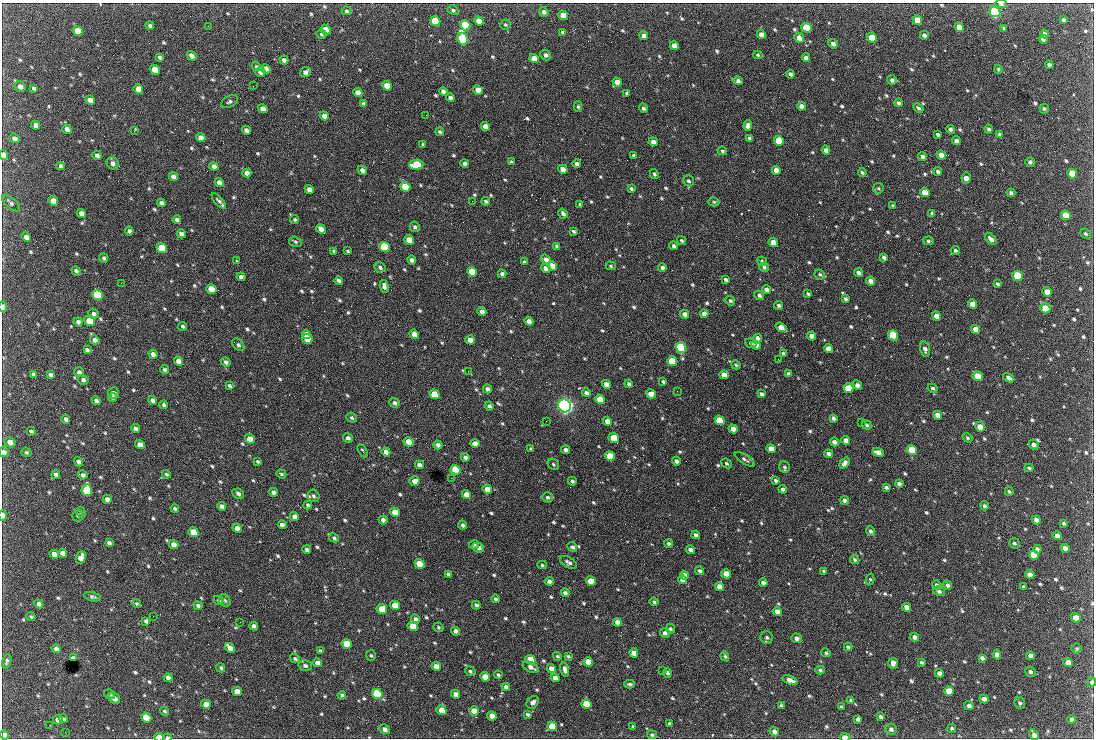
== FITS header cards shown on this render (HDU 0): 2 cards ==
NAXIS1  =                 1092 /fastest changing axis
NAXIS2  =                  736 /next to fastest changing axis

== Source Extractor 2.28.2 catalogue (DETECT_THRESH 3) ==
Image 1092 x 736 px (HDU 0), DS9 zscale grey, 1 PNG px = 1 image px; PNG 1096 x 740 px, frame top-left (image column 1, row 736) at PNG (2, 3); each listed source drawn as its Kron ellipse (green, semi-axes under 4 px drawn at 4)
Background 2250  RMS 44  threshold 131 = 3 sigma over >= 5 px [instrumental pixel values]
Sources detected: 798; of the 798, the 500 brightest by FLUX_AUTO listed and drawn (298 fainter detections omitted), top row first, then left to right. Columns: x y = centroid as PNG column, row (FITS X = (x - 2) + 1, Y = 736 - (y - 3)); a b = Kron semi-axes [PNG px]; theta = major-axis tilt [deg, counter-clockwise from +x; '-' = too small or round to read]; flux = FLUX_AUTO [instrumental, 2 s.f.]
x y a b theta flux
1001 4 6 4 -4 7.7e+03
453 10 6 4 -30 5.8e+03
346 11 5 4 - 4.9e+03
544 12 5 4 - 9.6e+03
995 12 5 5 - 6.8e+05
563 15 5 4 - 5.3e+04
917 20 5 4 - 5.1e+04
1063 20 4 3 - 5.8e+03
435 21 5 4 - 1.5e+05
479 21 5 4 - 3.4e+04
465 25 5 5 - 2.4e+05
505 25 5 5 - 4.7e+03
150 26 4 4 - 5.9e+03
208 26 2 2 - 5.0e+03
959 27 5 4 - 5.3e+04
807 28 5 4 - 1.8e+05
1004 28 4 3 - 5.1e+03
325 30 5 4 - 4.1e+04
78 31 5 4 - 7.3e+04
563 32 4 3 - 4.7e+03
321 34 5 4 - 5.5e+03
1045 34 4 4 - 1.1e+04
761 35 5 4 - 1.9e+04
924 35 4 3 - 9.2e+03
644 36 4 4 - 1.5e+04
799 38 5 4 - 2.3e+04
872 38 5 4 - 8.3e+04
462 39 6 5 - 5.1e+05
1043 39 4 4 - 8.4e+03
833 44 5 4 - 1.0e+04
674 46 4 4 - 2.8e+04
546 55 6 5 - 8.7e+03
758 55 4 3 - 4.4e+03
192 56 5 4 - 1.0e+04
159 57 4 3 - 6.9e+03
534 58 5 4 - 3.8e+04
806 58 4 3 - 9.4e+03
284 60 4 4 - 1.1e+04
1049 65 4 3 - 1.0e+04
256 66 5 4 - 4.4e+03
266 69 5 4 - 1.9e+04
998 69 4 3 - 4.3e+03
155 70 5 4 - 5.6e+04
260 72 5 4 - 1.2e+04
305 72 5 5 - 1.3e+04
790 74 4 3 - 7.9e+03
892 80 5 5 - 8.6e+03
738 81 4 4 - 8.9e+03
617 82 5 4 - 2.7e+04
253 86 2 2 - 1.9e+04
387 86 5 4 - 4.6e+04
20 87 5 5 - 1.4e+04
34 88 4 3 - 5.4e+03
138 89 5 4 - 3.5e+04
478 90 5 4 - 3.0e+04
443 91 4 4 - 1.1e+04
358 93 5 4 - 2.4e+04
627 93 4 3 - 5.6e+03
450 98 4 3 - 9.9e+03
90 100 5 4 - 2.0e+04
230 102 9 5 30 7.1e+03
898 103 4 3 - 5.9e+03
363 104 4 3 - 4.8e+03
802 106 4 4 - 1.5e+04
578 107 5 4 - 4.6e+03
643 108 5 4 - 6.9e+03
918 108 5 4 - 7.9e+03
263 109 5 4 - 2.4e+04
1044 109 5 5 - 5.2e+03
426 115 2 2 - 5.7e+03
324 116 5 4 - 2.1e+04
36 125 5 4 - 1.4e+04
485 126 5 4 - 2.5e+04
748 126 5 4 - 1.4e+04
67 129 5 4 - 1.6e+04
950 129 4 4 - 8.7e+03
989 129 4 4 - 6.7e+03
246 130 5 4 - 1.2e+04
134 131 4 2 - 4.6e+03
440 132 4 3 - 5.2e+03
938 134 4 3 - 6.2e+03
1000 134 4 3 - 6.7e+03
14 138 5 4 - 1.0e+04
201 138 5 4 - 1.9e+04
750 138 4 3 - 7.1e+03
779 141 5 4 - 1.3e+05
956 141 4 4 - 1.2e+04
653 142 5 4 - 1.7e+04
423 144 3 3 - 4.6e+03
826 150 4 4 - 1.2e+04
722 151 5 4 - 4.9e+03
3 155 5 4 - 1.6e+04
97 155 5 4 - 9.6e+03
634 155 4 3 - 6.6e+03
941 155 5 4 - 2.2e+04
922 157 4 4 - 9.9e+03
511 162 4 3 - 4.4e+03
1030 162 5 4 - 6.7e+03
113 163 6 5 - 1.2e+04
465 163 4 4 - 9.5e+03
577 164 4 4 - 9.6e+03
416 165 7 5 2 1.5e+05
61 166 4 3 - 7.2e+03
214 166 5 4 - 1.6e+04
563 169 5 4 - 2.9e+04
362 170 5 4 - 1.1e+04
776 170 5 4 - 2.9e+04
862 172 4 3 - 6.2e+03
938 172 4 4 - 7.3e+03
247 173 4 4 - 1.6e+04
654 174 5 3 - 5.2e+03
1072 174 5 4 - 9.1e+04
173 177 5 4 - 1.5e+04
966 178 5 4 - 2.7e+04
688 181 6 5 - 6.3e+03
219 182 5 4 - 1.9e+04
405 187 5 4 - 1.3e+05
878 188 5 5 - 4.3e+03
309 189 5 4 - 2.2e+04
631 189 4 3 - 5.1e+03
925 192 5 4 - 5.0e+04
1011 193 4 4 - 7.8e+03
53 201 5 4 - 2.9e+04
219 201 9 4 -48 9.5e+03
472 201 2 2 - 7.8e+03
486 201 4 4 - 5.5e+03
714 202 5 4 - 4.7e+03
11 203 11 5 -42 8.1e+03
161 203 4 3 - 8.4e+03
580 204 4 3 - 6.5e+03
893 206 4 3 - 5.0e+03
81 213 5 4 - 1.8e+04
932 213 4 3 - 5.0e+03
563 214 5 4 - 7.6e+03
1066 215 5 4 - 7.0e+04
177 220 4 4 - 8.1e+03
295 220 4 4 - 4.3e+03
415 227 5 4 - 6.9e+03
321 229 5 4 - 1.9e+04
129 231 4 3 - 8.5e+03
574 231 4 3 - 5.3e+03
181 234 5 3 - 1.2e+04
1085 234 6 4 -42 5.4e+03
26 237 5 4 - 1.6e+04
991 239 7 4 -46 1.4e+04
409 240 5 4 - 5.0e+04
681 241 5 4 - 5.5e+03
928 241 5 4 - 5.4e+03
296 242 7 5 -17 5.1e+03
773 242 5 4 - 3.7e+04
557 246 4 3 - 7.9e+03
673 246 4 4 - 6.9e+03
384 247 5 4 - 2.3e+05
162 248 5 5 - 1.9e+05
955 250 4 4 - 5.2e+03
334 251 4 3 - 4.6e+03
348 251 4 3 - 4.3e+03
884 257 4 3 - 8.5e+03
104 258 5 4 - 5.4e+03
546 259 5 4 - 1.5e+04
412 260 4 4 - 1.1e+04
236 261 3 2 - 1.1e+05
762 261 5 4 - 5.7e+03
524 262 3 3 - 5.2e+03
552 266 5 4 - 2.5e+04
611 266 5 4 - 4.3e+03
380 267 6 5 - 7.2e+03
764 267 5 4 - 6.1e+03
546 268 5 4 - 2.3e+04
662 268 4 4 - 8.7e+03
76 271 5 4 - 6.6e+03
472 272 5 4 - 7.6e+04
858 273 4 4 - 9.3e+03
502 274 4 4 - 7.7e+03
820 275 5 4 - 5.3e+03
1017 276 5 4 - 2.3e+05
241 277 4 4 - 1.1e+04
726 279 4 3 - 5.9e+03
339 280 4 3 - 7.7e+03
871 281 4 4 - 2.4e+04
121 283 2 2 - 8.8e+03
997 284 4 3 - 5.2e+03
384 286 6 4 -81 1.1e+04
211 289 5 4 - 7.9e+04
766 289 4 4 - 9.3e+03
1047 292 5 4 - 3.8e+04
808 294 4 3 - 5.4e+03
98 295 5 5 - 2.8e+05
759 295 5 4 - 7.1e+03
845 299 4 3 - 6.2e+03
730 301 5 4 - 5.3e+03
973 304 5 4 - 3.1e+04
779 305 4 4 - 6.1e+03
3 307 5 3 - 8.4e+03
1045 308 5 4 - 8.3e+04
482 311 4 4 - 1.5e+04
93 314 5 5 - 9.0e+03
685 314 4 4 - 1.4e+04
704 314 4 4 - 1.4e+04
936 316 5 4 - 2.1e+04
89 321 5 5 - 9.9e+04
529 321 4 4 - 1.6e+04
78 322 4 3 - 9.2e+03
183 326 5 4 - 5.5e+03
781 327 6 4 -35 3.1e+04
976 329 5 4 - 3.1e+04
414 334 5 4 - 3.4e+04
307 335 4 4 - 5.8e+04
893 335 5 4 - 2.6e+05
812 336 4 4 - 2.1e+04
757 338 4 4 - 1.2e+04
307 339 5 5 - 6.7e+04
95 340 5 4 - 1.2e+04
470 340 5 4 - 3.9e+04
751 343 6 4 -21 5.9e+03
238 345 7 5 -50 9.3e+03
756 345 5 4 - 2.4e+04
681 348 5 5 - 5.8e+05
828 349 5 4 - 3.0e+04
925 349 8 4 -75 9.9e+03
87 350 4 4 - 8.1e+03
783 353 4 3 - 6.6e+03
153 354 4 4 - 1.5e+04
778 359 2 2 - 1.2e+04
178 361 5 4 - 1.9e+04
672 361 5 4 - 1.5e+05
226 362 5 4 - 7.5e+03
736 365 5 4 - 4.5e+03
164 370 4 4 - 6.4e+03
468 371 2 2 - 5.8e+03
79 372 5 5 - 8.8e+03
34 374 4 3 - 5.6e+03
789 374 4 4 - 1.0e+04
50 375 4 4 - 6.9e+03
724 375 5 4 - 3.4e+04
978 376 5 4 - 8.8e+04
1009 378 6 4 -31 1.0e+04
83 380 5 4 - 7.9e+03
663 382 4 3 - 5.1e+03
606 384 4 4 - 2.1e+04
629 384 4 3 - 6.9e+03
857 385 5 4 - 1.1e+04
229 386 4 3 - 5.8e+03
848 388 5 4 - 8.6e+04
933 388 5 4 - 5.9e+03
487 389 4 4 - 9.8e+03
677 391 2 2 - 6.2e+03
113 393 6 5 - 1.2e+04
586 393 4 4 - 8.5e+03
434 394 5 4 - 1.2e+05
651 394 5 4 - 3.0e+04
761 394 4 3 - 8.3e+03
112 397 5 4 - 5.7e+03
600 399 5 4 - 9.7e+04
153 400 4 4 - 1.1e+04
96 401 4 3 - 8.8e+03
394 403 5 4 - 7.2e+03
164 405 4 4 - 7.0e+03
489 406 4 4 - 8.0e+03
565 406 7 6 - 1.3e+06
937 415 5 4 - 1.9e+04
352 418 5 4 - 5.7e+03
833 418 4 3 - 7.6e+03
66 419 5 3 - 8.2e+03
719 420 5 4 - 1.4e+05
546 421 2 2 - 6.5e+03
607 421 5 4 - 2.6e+04
861 422 2 2 - 7.0e+03
867 425 5 4 - 5.7e+03
980 427 5 4 - 3.9e+04
136 428 5 3 - 9.1e+03
733 429 5 4 - 3.2e+04
31 431 4 3 - 6.3e+03
348 438 5 4 - 9.3e+03
614 438 5 4 - 1.1e+05
967 438 5 4 - 4.9e+03
250 439 5 4 - 3.9e+04
846 440 4 4 - 1.5e+04
10 442 5 5 - 1.9e+04
408 442 5 4 - 5.3e+04
834 442 4 3 - 1.1e+04
475 443 4 4 - 1.8e+04
140 445 5 4 - 2.3e+04
438 445 4 4 - 1.2e+04
1034 445 5 4 - 1.3e+04
531 449 3 3 - 4.3e+03
771 449 5 4 - 2.7e+04
566 450 4 4 - 9.3e+03
912 450 5 4 - 1.4e+05
362 451 7 3 -60 4.5e+03
4 452 5 5 - 1.1e+04
26 452 5 4 - 5.0e+03
386 452 4 4 - 1.6e+04
878 452 6 4 -26 2.2e+04
828 454 4 4 - 1.2e+04
610 456 5 4 - 8.4e+04
465 457 4 3 - 9.4e+03
744 459 11 4 -33 8.1e+03
257 461 4 3 - 4.3e+03
676 461 4 4 - 1.0e+04
79 462 5 4 - 9.6e+03
726 463 5 4 - 4.6e+03
844 463 6 4 53 1.5e+04
553 464 6 5 - 5.2e+03
419 465 4 4 - 1.1e+04
785 467 6 5 - 4.7e+03
1029 468 4 3 - 4.7e+03
455 470 5 4 - 1.6e+05
166 474 4 4 - 5.2e+03
281 474 5 3 - 4.6e+03
56 475 4 3 - 8.9e+03
83 475 5 4 - 9.1e+03
451 478 2 2 - 5.2e+03
776 480 4 3 - 6.8e+03
415 481 5 4 - 1.6e+04
572 481 4 3 - 6.9e+03
899 484 4 4 - 9.1e+03
886 487 4 3 - 6.3e+03
487 489 5 4 - 2.8e+04
783 489 4 4 - 8.2e+03
87 490 6 5 - 1.5e+05
1009 491 4 3 - 4.5e+03
273 492 4 4 - 1.1e+04
238 494 6 4 -27 7.8e+03
466 494 5 4 - 2.8e+04
314 496 6 5 - 7.4e+03
548 497 5 5 - 6.4e+03
107 499 4 4 - 1.3e+04
845 500 4 4 - 1.2e+04
308 505 4 3 - 6.8e+03
222 506 5 4 - 1.1e+04
984 506 4 4 - 6.6e+03
175 509 4 3 - 6.1e+03
81 512 5 4 - 5.2e+03
395 512 5 4 - 4.3e+04
3 515 5 3 - 1.1e+04
78 516 6 5 - 5.1e+03
294 517 5 4 - 1.8e+04
383 520 4 4 - 1.1e+04
1036 520 4 4 - 1.6e+04
1063 523 3 3 - 4.6e+03
282 525 4 4 - 1.4e+04
463 525 4 4 - 7.5e+03
237 528 5 4 - 1.6e+04
870 531 5 4 - 5.9e+03
193 532 5 4 - 7.7e+04
696 535 4 3 - 9.0e+03
1057 536 5 4 - 2.0e+04
334 538 5 4 - 5.8e+03
109 543 4 4 - 8.6e+03
669 543 4 4 - 6.7e+03
1014 543 5 4 - 5.4e+03
474 544 5 4 - 4.3e+03
173 545 5 4 - 2.1e+04
572 547 5 4 - 7.9e+03
478 548 6 4 -25 1.1e+04
1065 548 4 4 - 1.6e+04
1037 549 4 4 - 9.3e+03
307 550 4 3 - 8.5e+03
690 550 4 3 - 1.2e+04
63 553 5 4 - 2.2e+04
54 554 5 4 - 2.5e+04
1034 555 5 4 - 1.1e+05
81 558 6 5 - 2.6e+04
855 560 5 4 - 5.4e+03
568 562 9 5 -31 8.8e+03
420 564 5 4 - 1.1e+05
542 565 5 4 - 4.6e+03
700 571 4 3 - 8.1e+03
824 571 3 3 - 4.9e+03
448 574 4 3 - 5.9e+03
726 574 5 4 - 5.7e+04
684 575 4 4 - 1.6e+04
1030 575 5 4 - 2.2e+04
870 579 6 4 74 4.5e+03
683 580 4 4 - 1.9e+04
549 581 4 4 - 1.3e+04
591 581 5 4 - 6.9e+04
763 583 4 3 - 9.6e+03
937 585 5 4 - 6.6e+03
947 585 4 4 - 8.1e+03
719 587 5 4 - 2.2e+04
1024 587 4 3 - 5.4e+03
939 591 6 4 -17 6.8e+03
565 593 4 3 - 8.3e+03
92 597 8 4 -13 6.5e+03
495 599 4 3 - 5.4e+03
218 600 5 4 - 5.7e+03
225 601 7 5 -59 5.4e+03
654 602 4 3 - 5.6e+03
39 604 5 4 - 1.2e+04
137 604 4 4 - 4.8e+03
395 605 5 4 - 5.4e+04
476 605 4 3 - 6.0e+03
198 606 4 3 - 7.5e+03
907 607 5 4 - 1.8e+04
382 609 5 5 - 5.0e+04
777 612 5 4 - 1.7e+04
153 616 2 2 - 1.0e+04
31 617 4 3 - 4.7e+03
1076 618 5 4 - 4.3e+04
415 619 4 4 - 8.6e+03
146 621 4 4 - 8.1e+03
240 622 2 2 - 4.7e+03
617 622 4 4 - 1.7e+04
254 626 4 4 - 9.4e+03
413 626 5 4 - 8.8e+04
438 627 5 4 - 4.6e+03
670 629 5 4 - 5.2e+03
456 631 4 4 - 1.2e+04
665 633 5 4 - 9.7e+03
767 637 6 6 - 7.9e+03
915 637 4 3 - 1.1e+04
796 638 5 4 - 1.1e+04
347 644 5 4 - 7.6e+04
848 647 4 3 - 6.5e+03
230 648 5 4 - 1.9e+04
56 649 4 4 - 1.3e+04
1077 649 5 5 - 4.6e+03
321 651 4 3 - 7.3e+03
634 653 4 4 - 2.2e+04
826 653 5 4 - 5.2e+03
371 655 5 5 - 4.7e+03
997 655 5 4 - 1.0e+04
557 656 4 4 - 4.5e+03
568 656 4 3 - 4.6e+03
725 656 5 4 - 5.1e+03
1030 656 4 4 - 1.4e+04
73 658 4 3 - 7.7e+03
982 658 4 4 - 8.7e+03
295 659 5 4 - 5.5e+03
530 660 5 4 - 9.7e+04
7 661 7 4 73 7.0e+03
588 662 5 4 - 5.3e+04
922 662 4 3 - 4.8e+03
317 663 5 4 - 1.7e+04
893 663 5 5 - 1.2e+04
1068 663 5 4 - 2.4e+04
305 666 7 5 -18 9.0e+03
436 666 5 4 - 2.8e+04
531 667 8 4 -25 1.3e+04
221 668 5 4 - 5.0e+03
551 669 5 4 - 1.9e+04
565 670 7 4 -76 1.4e+04
662 670 2 2 - 6.3e+03
820 670 4 4 - 5.6e+03
470 671 5 4 - 5.5e+03
1030 672 5 5 - 6.8e+03
667 673 5 4 - 7.8e+03
939 673 4 4 - 1.1e+04
498 675 4 3 - 5.3e+03
485 677 5 4 - 3.9e+04
168 678 4 4 - 1.2e+04
555 678 4 4 - 1.9e+04
790 680 8 4 -22 2.1e+04
1092 682 5 4 - 5.2e+03
630 684 5 3 - 5.2e+03
506 687 4 4 - 1.2e+04
237 691 5 4 - 3.4e+04
949 691 5 4 - 6.9e+04
110 694 6 4 -32 5.9e+03
377 694 5 5 - 2.8e+05
456 694 5 4 - 1.8e+04
342 695 4 4 - 6.2e+03
115 698 6 5 - 1.4e+04
984 699 4 4 - 1.5e+04
851 700 4 3 - 4.9e+03
533 702 7 5 49 1.1e+04
1020 703 6 5 - 6.3e+03
206 704 5 4 - 2.5e+04
586 704 5 4 - 7.9e+04
781 706 3 3 - 5.0e+03
969 706 5 4 - 9.4e+03
841 707 4 3 - 4.9e+03
441 710 5 4 - 4.3e+04
164 711 4 3 - 4.7e+03
474 711 5 4 - 3.8e+04
528 714 4 3 - 5.5e+03
492 716 5 4 - 2.6e+04
146 717 5 4 - 8.2e+04
880 717 4 3 - 6.3e+03
63 719 4 3 - 4.4e+03
858 719 4 4 - 7.3e+03
1071 719 4 4 - 8.0e+03
58 720 5 4 - 2.2e+04
670 724 4 3 - 7.1e+03
50 725 3 2 - 5.0e+03
552 726 5 4 - 1.1e+05
633 727 4 3 - 5.3e+03
952 728 4 4 - 4.8e+03
385 729 5 4 - 1.0e+04
891 729 6 5 - 1.0e+04
65 732 2 2 - 1.0e+04
774 732 5 4 - 1.3e+04
5 735 5 4 - 1.3e+04
652 735 5 4 - 5.1e+03
1034 735 6 4 -59 1.3e+04
159 737 5 3 - 3.7e+04
168 737 4 3 - 4.9e+03
845 737 5 3 - 3.4e+04
At the frame edge (FLAGS 8, measured only in part): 10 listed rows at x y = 1001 4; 3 155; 3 307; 4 452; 3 515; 1092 682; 5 735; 159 737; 168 737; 845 737
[298 fainter detections neither listed nor drawn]